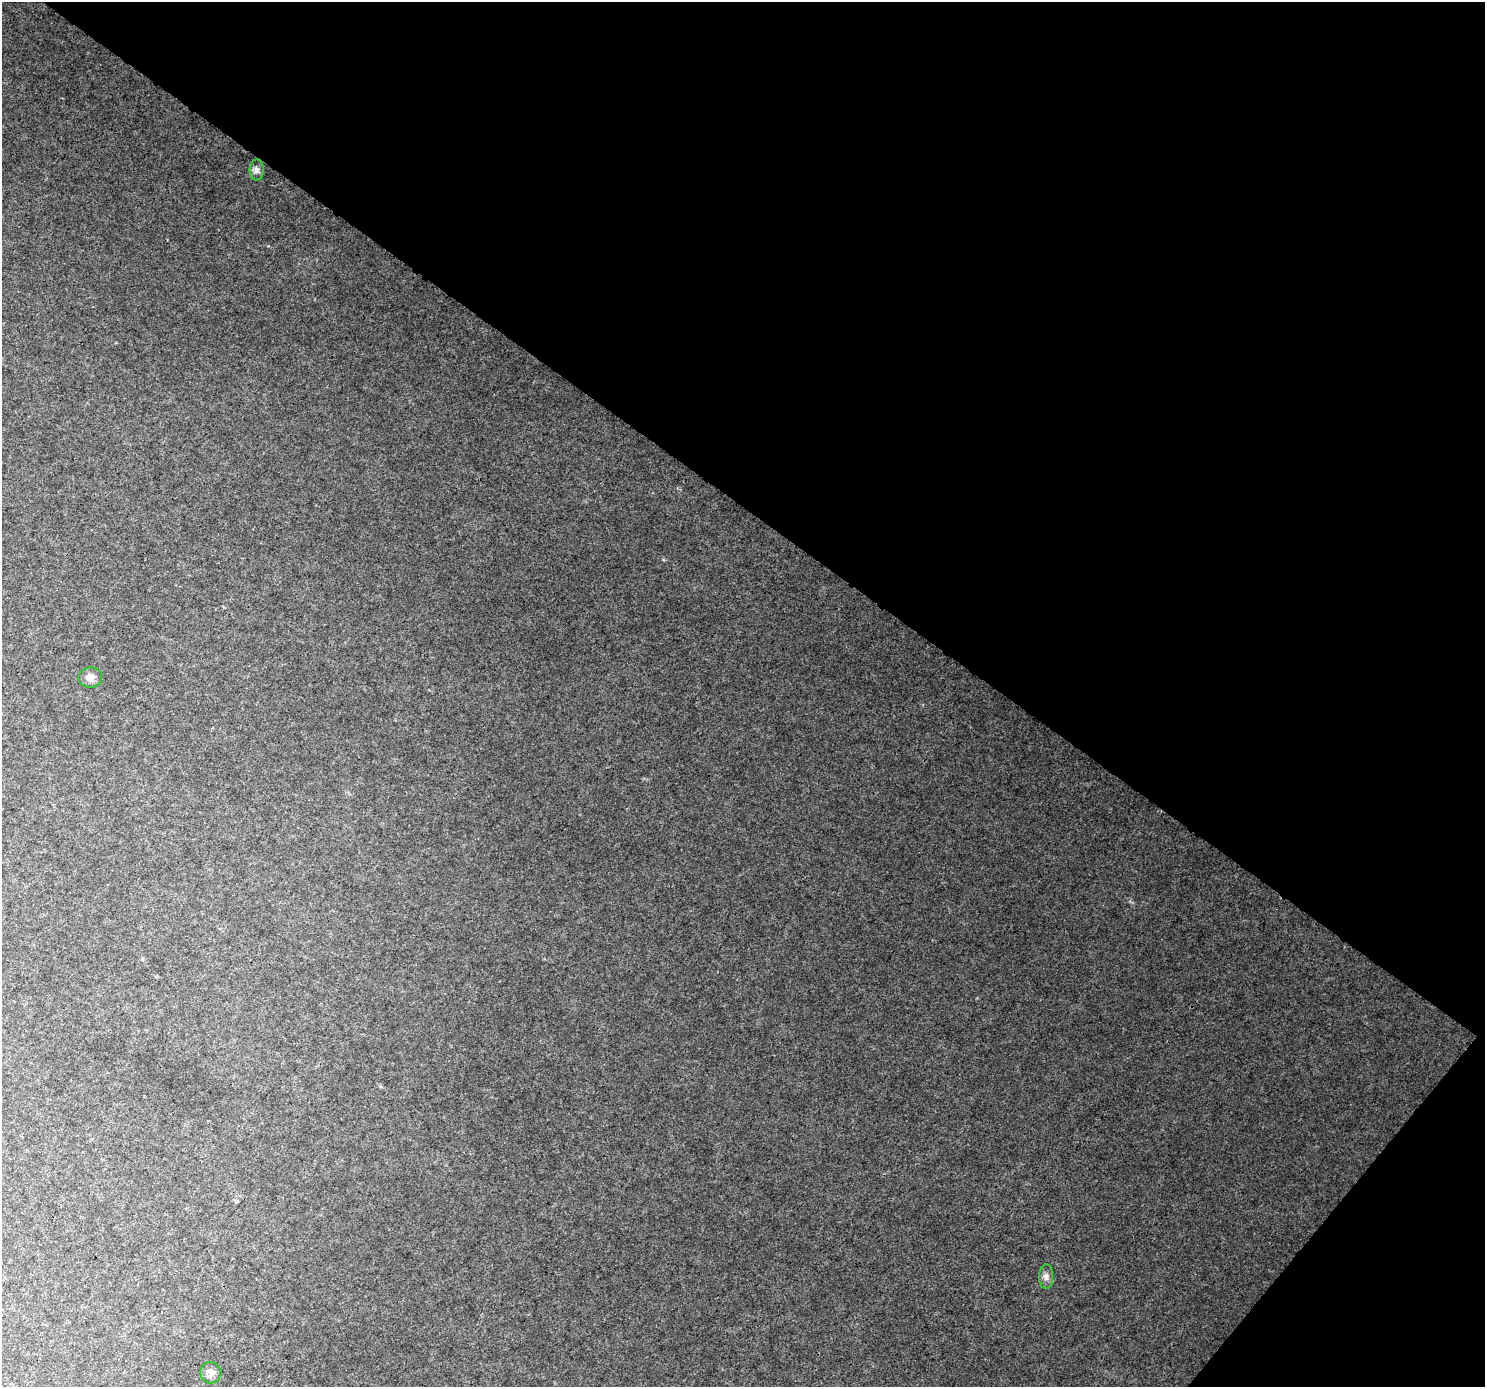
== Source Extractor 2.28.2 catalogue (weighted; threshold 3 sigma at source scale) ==
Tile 8 of 4 x 4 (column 4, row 2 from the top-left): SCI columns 4494-5976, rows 3064-4448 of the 6013 x 6060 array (HDU 1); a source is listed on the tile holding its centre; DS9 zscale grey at full resolution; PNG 1487 x 1389 px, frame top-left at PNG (2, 2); each listed source drawn as its Kron ellipse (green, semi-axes under 4 px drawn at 4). Shown black and unused: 39% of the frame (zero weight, under 3 of 4 exposures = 5% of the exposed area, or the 3 px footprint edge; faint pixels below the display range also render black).
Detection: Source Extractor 2.28.2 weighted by HDU 2 'WHT'; one run over the whole footprint, this tile lists its part. Background 0.0161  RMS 0.0042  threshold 0.019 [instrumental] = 3 sigma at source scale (4.5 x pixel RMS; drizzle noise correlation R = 1.50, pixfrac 1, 0.0396/0.0396 arcsec/px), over >= 5 px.
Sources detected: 4; all 4 listed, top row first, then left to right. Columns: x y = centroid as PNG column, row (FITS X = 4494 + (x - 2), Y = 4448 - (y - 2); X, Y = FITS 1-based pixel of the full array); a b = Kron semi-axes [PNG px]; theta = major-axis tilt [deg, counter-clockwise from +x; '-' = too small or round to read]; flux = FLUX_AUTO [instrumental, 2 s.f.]
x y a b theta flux
256 170 10 7 -90 1.7
90 677 12 10 10 2.4
1046 1276 12 7 89 2
210 1373 11 10 - 2.8